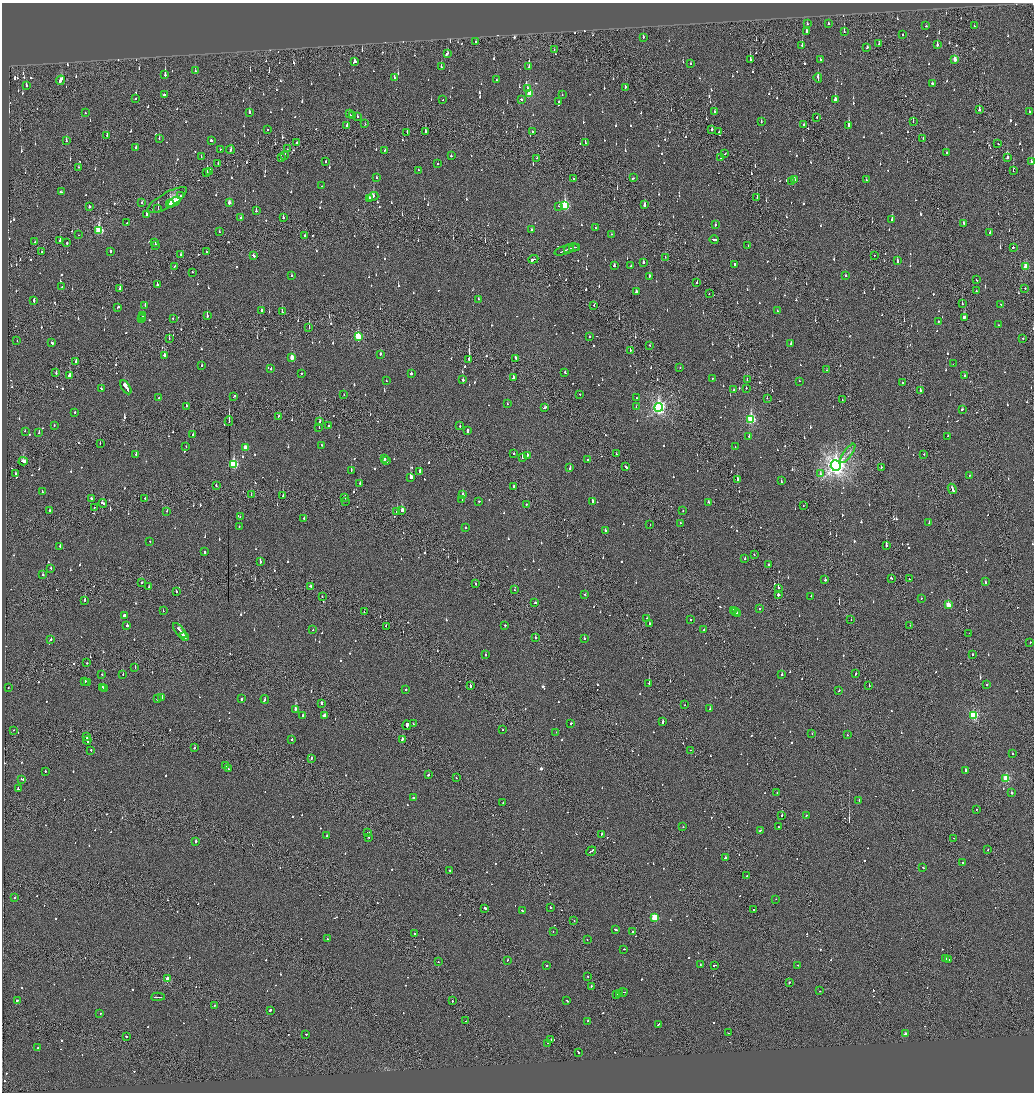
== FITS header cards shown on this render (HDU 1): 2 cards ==
NAXIS1  =                 2064
NAXIS2  =                 2180

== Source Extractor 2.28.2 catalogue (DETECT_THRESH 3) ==
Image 2064 x 2180 px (HDU 1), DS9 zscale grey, zoomed out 1/2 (1 PNG px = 2 x 2 image px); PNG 1036 x 1094 px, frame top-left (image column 1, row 2179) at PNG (2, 3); each listed source drawn as its Kron ellipse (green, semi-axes under 4 px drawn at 4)
Background -0.121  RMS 0.065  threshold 0.196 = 3 sigma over >= 5 px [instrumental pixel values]
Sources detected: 1400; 72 cannot appear on this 1/2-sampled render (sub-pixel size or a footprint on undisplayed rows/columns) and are neither listed nor drawn; of the other 1328, the 500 brightest by FLUX_AUTO listed and drawn (828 fainter detections omitted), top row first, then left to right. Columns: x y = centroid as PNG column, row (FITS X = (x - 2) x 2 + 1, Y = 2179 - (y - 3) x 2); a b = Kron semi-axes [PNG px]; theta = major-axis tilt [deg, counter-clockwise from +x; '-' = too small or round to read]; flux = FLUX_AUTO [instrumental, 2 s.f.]
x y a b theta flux
807 24 2 2 - 52
828 24 2 2 - 51
926 26 2 1 - 130
974 26 2 1 - 60
806 31 4 2 - 110
844 32 3 2 - 180
903 35 2 2 - 130
643 37 3 2 - 85
476 41 2 2 - 86
879 44 3 2 - 150
802 45 3 2 - 200
937 45 3 2 - 94
867 47 3 2 - 64
554 50 2 2 - 60
447 53 4 2 - 440
750 59 3 2 - 360
820 59 2 2 - 49
955 59 3 2 - 170
354 62 4 2 - 94
691 63 2 2 - 180
441 67 3 2 - 60
529 67 2 2 - 84
195 71 2 2 - 120
165 75 3 2 - 290
394 77 2 2 - 76
818 78 5 2 - 160
60 80 5 2 - 310
496 80 2 2 - 66
932 83 3 2 - 96
26 86 2 2 - 95
625 87 2 2 - 100
527 88 2 2 - 99
530 93 3 3 - 360
164 94 2 2 - 290
562 95 2 2 - 66
136 98 2 2 - 63
521 99 2 2 - 190
443 100 2 1 - 49
835 100 3 2 - 390
559 102 2 2 - 53
979 110 3 2 - 100
715 112 2 2 - 120
1029 112 2 2 - 53
85 113 2 2 - 53
249 113 3 2 - 330
349 114 4 2 - 120
352 116 2 1 - 140
357 116 2 2 - 58
817 117 2 1 - 67
761 121 2 2 - 68
913 122 2 1 - 83
365 124 2 1 - 51
804 125 2 2 - 99
849 125 3 2 - 710
347 126 3 2 - 110
267 129 2 2 - 51
712 130 2 2 - 220
532 131 2 2 - 84
407 132 2 1 - 91
425 132 2 2 - 240
719 132 2 1 - 48
107 135 2 2 - 75
159 138 2 2 - 65
923 138 2 2 - 55
211 140 2 2 - 200
66 141 3 2 - 56
296 143 3 2 - 170
585 143 2 2 - 67
998 144 2 2 - 89
136 148 2 2 - 130
220 149 2 2 - 48
287 149 2 1 - 260
230 150 4 2 - 71
385 150 2 2 - 49
946 153 2 2 - 120
725 154 2 1 - 94
285 156 2 2 - 62
451 156 2 2 - 72
201 157 2 1 - 92
1007 157 2 2 - 240
281 158 2 2 - 230
537 158 2 1 - 120
721 158 2 1 - 210
326 162 2 2 - 52
1031 162 2 2 - 110
437 163 2 2 - 54
218 164 4 2 - 69
78 167 2 1 - 51
418 170 2 2 - 150
1013 171 2 1 - 200
210 172 3 2 - 91
207 173 3 2 - 860
377 178 2 2 - 63
633 178 2 1 - 180
573 179 2 2 - 80
794 180 2 2 - 110
866 180 2 2 - 67
791 181 3 2 - 64
322 186 2 2 - 60
61 192 2 1 - 140
180 196 2 1 - 59
373 197 5 3 - 220
369 198 3 2 - 73
757 198 2 1 - 60
167 200 23 7 30 83
174 202 7 2 26 1400
142 203 2 1 - 56
229 203 3 2 - 83
170 204 4 2 - 850
644 205 3 2 - 280
89 206 2 2 - 360
559 206 2 2 - 70
565 206 4 3 - 1100
158 209 2 1 - 250
256 211 2 2 - 210
146 215 2 2 - 190
241 218 2 2 - 110
283 218 2 2 - 68
892 219 3 2 - 230
127 223 2 1 - 160
963 223 3 2 - 57
715 225 2 2 - 49
595 228 2 2 - 72
99 230 4 3 - 870
531 230 2 2 - 110
219 232 2 2 - 49
990 233 2 2 - 90
611 234 2 1 - 62
78 235 2 1 - 57
305 236 2 2 - 990
60 240 2 1 - 160
714 240 4 2 - 180
35 242 2 2 - 59
67 243 2 2 - 130
155 243 2 2 - 260
156 245 2 2 - 300
748 246 2 2 - 71
574 247 4 2 - 200
576 247 2 1 - 190
1013 247 2 2 - 410
569 249 5 1 - 160
564 250 10 2 18 350
110 251 2 2 - 270
42 252 3 2 - 150
206 252 2 2 - 120
181 255 3 2 - 52
253 255 3 2 - 130
874 255 2 2 - 100
665 257 2 2 - 55
533 259 5 2 - 240
897 261 3 2 - 94
643 262 2 2 - 340
734 265 2 2 - 200
174 266 2 2 - 66
614 266 3 2 - 69
631 266 2 2 - 52
1026 267 3 3 - 330
192 272 2 2 - 95
291 276 2 2 - 79
650 276 3 2 - 410
845 276 2 2 - 53
976 280 2 2 - 120
697 283 2 2 - 63
157 285 2 2 - 160
62 287 2 2 - 53
1025 288 2 2 - 110
120 289 2 2 - 230
976 291 2 2 - 49
636 292 2 2 - 110
709 293 2 1 - 56
478 299 2 2 - 65
34 301 2 2 - 190
962 304 2 1 - 88
1000 304 2 2 - 140
145 305 4 2 - 200
594 305 2 2 - 54
118 307 3 2 - 130
262 310 2 2 - 170
777 311 3 2 - 110
282 312 2 1 - 140
143 315 2 1 - 95
207 315 3 2 - 190
142 317 2 1 - 89
964 317 3 2 - 110
173 318 2 2 - 89
142 319 2 2 - 120
938 321 2 2 - 77
998 325 2 2 - 57
309 327 2 1 - 110
358 336 4 3 - 780
589 336 2 2 - 260
1023 338 2 2 - 84
169 339 3 1 - 55
17 341 2 1 - 130
52 343 3 2 - 130
791 344 2 2 - 110
650 345 2 1 - 120
630 350 2 2 - 78
380 354 3 2 - 89
164 355 3 2 - 230
292 358 3 3 - 160
515 358 3 1 - 130
469 359 3 1 - 3000
76 362 2 2 - 300
953 364 2 1 - 120
202 365 2 2 - 58
271 368 3 2 - 95
680 368 2 2 - 66
826 370 2 1 - 58
565 372 2 2 - 60
56 373 2 2 - 98
302 373 2 2 - 260
411 374 2 2 - 180
69 376 3 2 - 430
965 376 3 2 - 120
513 378 2 2 - 310
712 378 2 2 - 50
386 380 2 2 - 81
463 380 2 2 - 130
747 380 2 2 - 81
799 381 2 2 - 66
903 382 2 2 - 60
126 387 8 2 -57 880
746 388 2 2 - 63
101 389 2 2 - 68
734 390 2 2 - 69
920 390 2 2 - 170
580 394 2 2 - 52
344 395 2 2 - 49
234 396 3 2 - 64
158 398 2 2 - 66
636 398 2 1 - 58
767 398 2 1 - 97
842 400 2 1 - 78
507 404 2 1 - 50
186 406 2 2 - 78
545 407 3 2 - 240
636 407 2 2 - 55
659 407 4 4 - 3800
962 409 3 2 - 69
75 412 2 2 - 50
279 416 2 1 - 120
751 419 4 3 - 1300
229 421 5 1 - 79
320 422 2 2 - 59
54 426 2 2 - 56
329 426 2 2 - 50
460 426 2 2 - 65
319 428 2 1 - 86
25 431 2 1 - 49
467 431 4 2 - 110
39 433 2 2 - 140
193 435 2 2 - 88
749 436 2 2 - 160
948 436 2 2 - 74
100 443 2 1 - 50
321 445 2 2 - 61
186 447 2 2 - 49
735 447 2 2 - 57
245 448 3 2 - 140
848 453 11 3 54 52
136 454 2 2 - 65
514 454 2 2 - 55
616 454 2 1 - 67
924 454 2 2 - 51
527 455 2 2 - 130
522 457 2 2 - 96
384 459 2 2 - 430
587 459 2 2 - 91
23 461 4 2 - 180
387 461 3 2 - 240
234 464 4 3 - 960
625 466 3 2 - 420
836 466 5 5 - 9000
881 467 2 2 - 530
570 468 3 2 - 140
351 471 3 2 - 190
420 471 3 2 - 140
15 474 2 2 - 57
820 474 2 2 - 59
969 475 2 2 - 52
411 478 3 2 - 660
737 479 2 2 - 350
781 481 2 2 - 80
360 483 2 2 - 130
216 485 2 2 - 49
513 486 2 2 - 110
952 489 5 2 - 230
42 492 4 2 - 240
251 495 2 1 - 58
463 495 2 2 - 460
283 496 2 1 - 120
345 497 2 2 - 51
145 498 2 1 - 70
92 499 3 2 - 95
462 500 2 2 - 120
345 501 2 1 - 57
479 501 2 2 - 78
592 501 2 2 - 170
709 502 3 2 - 78
103 503 4 2 - 140
526 504 2 2 - 220
803 506 2 2 - 49
94 507 2 1 - 76
49 510 2 2 - 50
402 510 3 2 - 310
167 511 2 2 - 92
683 511 2 2 - 52
397 512 2 2 - 1200
240 516 2 1 - 60
304 518 2 2 - 65
680 523 2 2 - 53
929 523 2 1 - 250
650 525 2 1 - 89
239 526 2 2 - 54
466 527 2 2 - 200
605 530 2 2 - 64
150 542 2 2 - 240
60 546 2 2 - 100
886 546 2 2 - 690
204 552 2 2 - 140
754 555 2 1 - 56
745 559 2 2 - 61
260 562 2 2 - 150
769 565 2 1 - 170
51 568 2 2 - 89
43 575 2 2 - 55
891 578 3 2 - 100
909 579 2 1 - 89
825 580 2 2 - 330
142 582 2 2 - 91
985 582 3 2 - 81
475 584 2 2 - 70
311 586 3 2 - 180
149 587 3 2 - 81
778 588 3 2 - 95
514 590 2 2 - 100
176 592 2 2 - 71
585 595 2 2 - 50
778 595 2 1 - 3500
811 596 2 2 - 130
322 597 2 2 - 82
921 598 2 2 - 60
85 600 2 2 - 500
535 602 3 1 - 55
948 605 3 3 - 300
760 608 2 1 - 81
163 611 2 2 - 310
733 611 2 2 - 79
364 612 2 2 - 56
735 612 3 2 - 95
737 613 2 2 - 91
124 615 2 2 - 1600
647 619 2 1 - 120
691 620 2 2 - 120
851 620 2 1 - 55
650 623 2 2 - 72
505 625 2 2 - 110
910 625 2 2 - 64
127 626 2 2 - 270
386 626 2 2 - 53
313 630 2 2 - 99
704 630 2 2 - 77
180 631 9 2 -51 440
969 633 2 1 - 89
184 637 4 2 - 180
535 638 2 2 - 81
584 638 2 2 - 80
51 639 2 2 - 69
1030 642 2 2 - 60
485 655 2 2 - 59
972 655 2 2 - 180
87 663 2 1 - 72
135 667 2 1 - 80
102 674 2 2 - 50
856 674 3 2 - 92
123 675 2 1 - 91
782 675 2 2 - 430
85 681 2 2 - 96
88 683 2 2 - 72
649 683 2 2 - 580
869 685 2 2 - 110
987 685 2 2 - 67
470 686 2 2 - 290
102 687 3 2 - 120
8 688 2 1 - 85
105 688 2 2 - 73
406 690 2 2 - 84
839 691 2 2 - 50
162 698 2 2 - 290
157 699 2 2 - 180
241 699 2 2 - 300
265 699 4 2 - 120
322 703 2 2 - 180
685 705 2 1 - 53
295 709 2 2 - 360
710 709 3 2 - 94
303 715 2 2 - 120
973 715 3 3 - 1200
324 716 3 2 - 370
663 721 3 2 - 320
571 723 2 2 - 95
413 724 2 1 - 100
407 725 4 2 - 1900
13 730 2 1 - 56
503 730 2 2 - 60
556 732 2 2 - 58
812 734 2 1 - 48
847 735 2 1 - 52
86 736 2 1 - 120
292 739 2 2 - 60
402 739 4 2 - 160
87 740 4 2 - 420
195 748 2 2 - 82
91 750 2 2 - 67
690 750 2 1 - 82
1012 753 2 2 - 110
311 758 2 2 - 110
226 766 2 2 - 87
228 769 2 2 - 70
965 770 2 2 - 470
45 771 2 2 - 130
428 775 2 2 - 120
456 778 2 1 - 62
1006 778 3 3 - 830
22 779 3 2 - 170
18 789 2 2 - 51
777 792 2 2 - 48
1011 793 2 2 - 240
413 797 2 2 - 52
859 800 3 2 - 72
503 803 2 2 - 63
977 809 2 1 - 52
806 815 2 2 - 59
782 816 2 2 - 530
683 827 2 2 - 65
778 827 2 1 - 62
761 830 4 2 - 130
368 832 2 2 - 54
601 834 2 2 - 75
327 836 2 2 - 81
369 837 2 2 - 50
953 838 2 1 - 50
195 841 2 2 - 170
988 850 2 2 - 64
591 851 5 2 - 190
725 858 3 2 - 400
962 863 2 2 - 97
923 867 2 2 - 78
449 870 2 2 - 63
746 876 2 1 - 50
15 898 2 2 - 110
776 899 2 2 - 49
550 907 2 2 - 380
485 908 2 2 - 460
753 909 2 2 - 67
523 911 2 2 - 140
654 917 3 3 - 630
574 920 2 2 - 59
616 929 3 2 - 160
553 931 2 2 - 50
632 932 2 2 - 49
414 934 2 2 - 180
328 939 2 2 - 52
587 940 2 1 - 71
624 949 2 2 - 69
945 959 2 2 - 78
948 959 2 2 - 76
508 960 2 1 - 110
438 962 2 2 - 53
700 964 2 2 - 97
547 965 2 2 - 76
715 965 3 1 - 1100
798 965 3 2 - 180
588 976 2 2 - 66
168 979 3 3 - 290
789 983 2 2 - 160
591 986 2 2 - 59
820 991 2 1 - 50
623 992 4 1 - 170
620 993 3 2 - 160
616 994 3 2 - 140
158 997 6 1 3 2500
17 1000 2 2 - 100
567 1000 3 2 - 74
452 1001 2 1 - 67
214 1005 2 2 - 130
270 1010 2 2 - 160
100 1013 2 2 - 60
466 1021 2 1 - 73
588 1021 2 2 - 180
658 1024 2 2 - 180
728 1033 2 1 - 73
306 1034 2 1 - 65
905 1034 2 2 - 74
126 1036 2 2 - 140
551 1040 2 1 - 140
547 1043 2 2 - 48
38 1048 2 2 - 54
578 1052 2 2 - 270
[828 fainter detections neither listed nor drawn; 72 sub-pixel or undisplayed-footprint detections neither listed nor drawn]